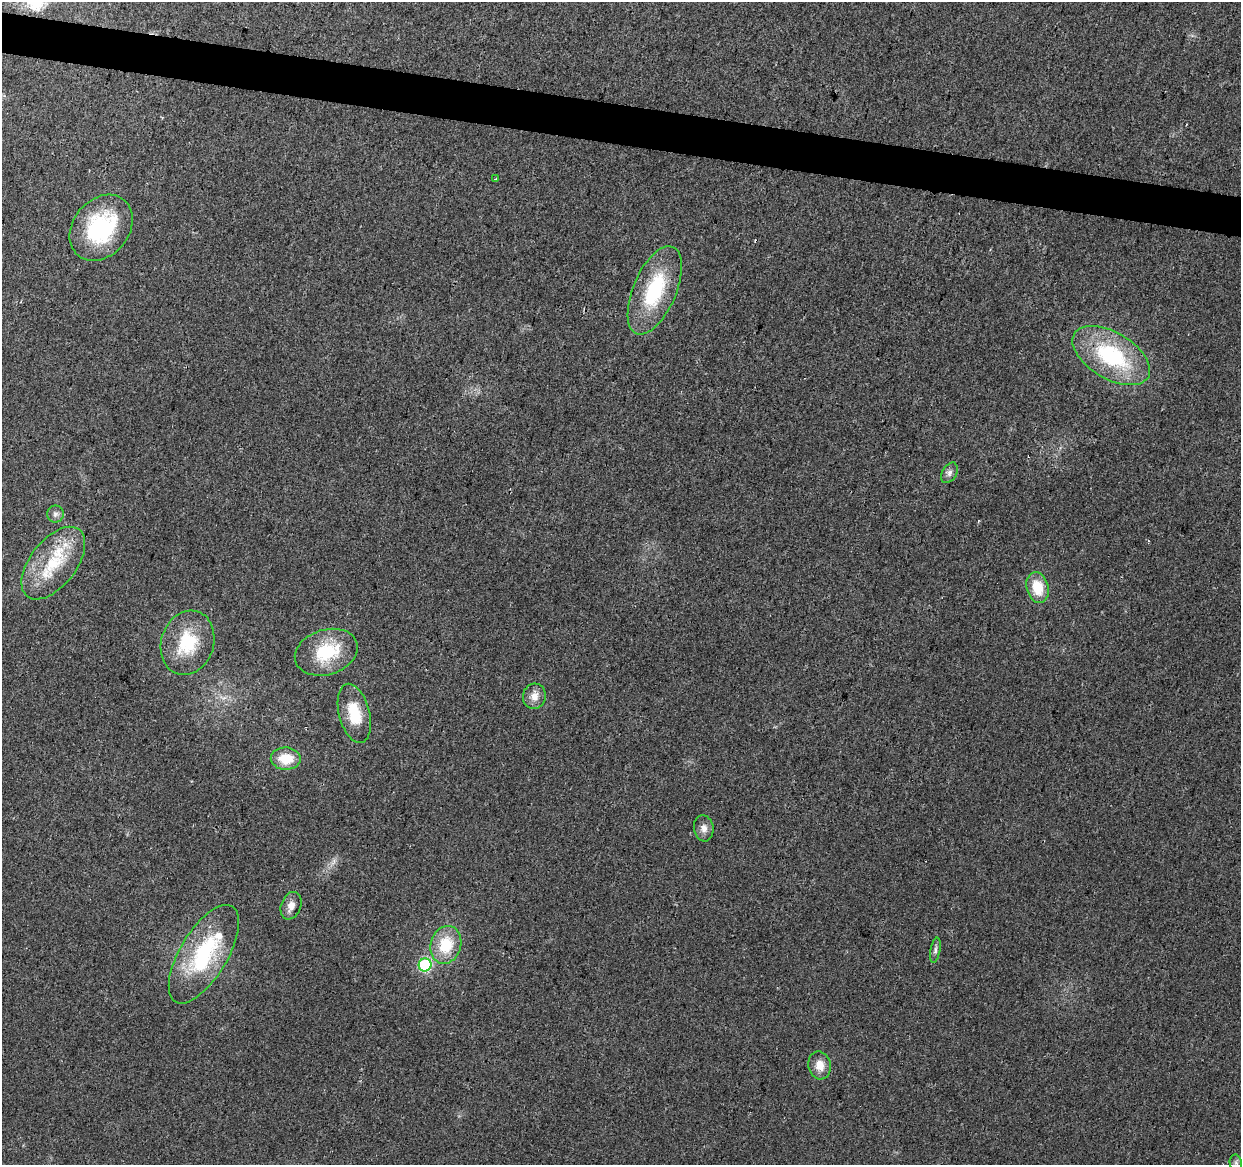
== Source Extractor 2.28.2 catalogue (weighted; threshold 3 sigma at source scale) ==
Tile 11 of 4 x 4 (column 3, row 3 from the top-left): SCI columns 2485-3723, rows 1449-2611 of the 4961 x 5162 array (HDU 1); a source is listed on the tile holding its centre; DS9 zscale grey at full resolution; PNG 1243 x 1167 px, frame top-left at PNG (2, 2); each listed source drawn as its Kron ellipse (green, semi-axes under 4 px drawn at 4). Shown black and unused: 3% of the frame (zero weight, under 2 of 3 exposures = <1% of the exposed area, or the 3 px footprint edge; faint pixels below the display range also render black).
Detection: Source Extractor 2.28.2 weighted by HDU 2 'WHT'; one run over the whole footprint, this tile lists its part. Background 0.028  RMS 0.0057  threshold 0.0257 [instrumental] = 3 sigma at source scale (4.5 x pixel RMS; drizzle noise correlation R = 1.50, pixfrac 1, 0.0396/0.0396 arcsec/px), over >= 5 px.
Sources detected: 24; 2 cosmic-ray / hot-pixel residue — neither listed nor drawn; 1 inside a brighter listed object's ellipse — not listed separately; the other 21 listed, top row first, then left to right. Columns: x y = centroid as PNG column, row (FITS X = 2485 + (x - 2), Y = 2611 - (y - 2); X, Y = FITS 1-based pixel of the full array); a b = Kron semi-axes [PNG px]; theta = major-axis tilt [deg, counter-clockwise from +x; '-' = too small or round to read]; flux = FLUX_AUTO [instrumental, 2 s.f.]
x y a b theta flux
496 179 3 2 - 1
101 228 36 28 50 53
655 290 47 21 67 43
1111 356 43 23 -30 54
949 473 11 7 59 2.5
55 514 8 8 - 2.3
53 563 42 23 52 32
1037 587 16 10 -74 15
187 643 33 26 71 28
326 652 32 22 17 28
534 696 13 11 76 5.3
354 713 30 15 -76 18
286 759 15 11 -1 13
704 828 13 9 -81 3.8
291 906 14 10 69 4.6
446 945 19 15 73 20
935 950 13 5 80 1.8
204 954 55 23 59 55
425 965 6 6 - 54
820 1065 14 11 -78 6.6
1236 1163 8 6 -78 1.6